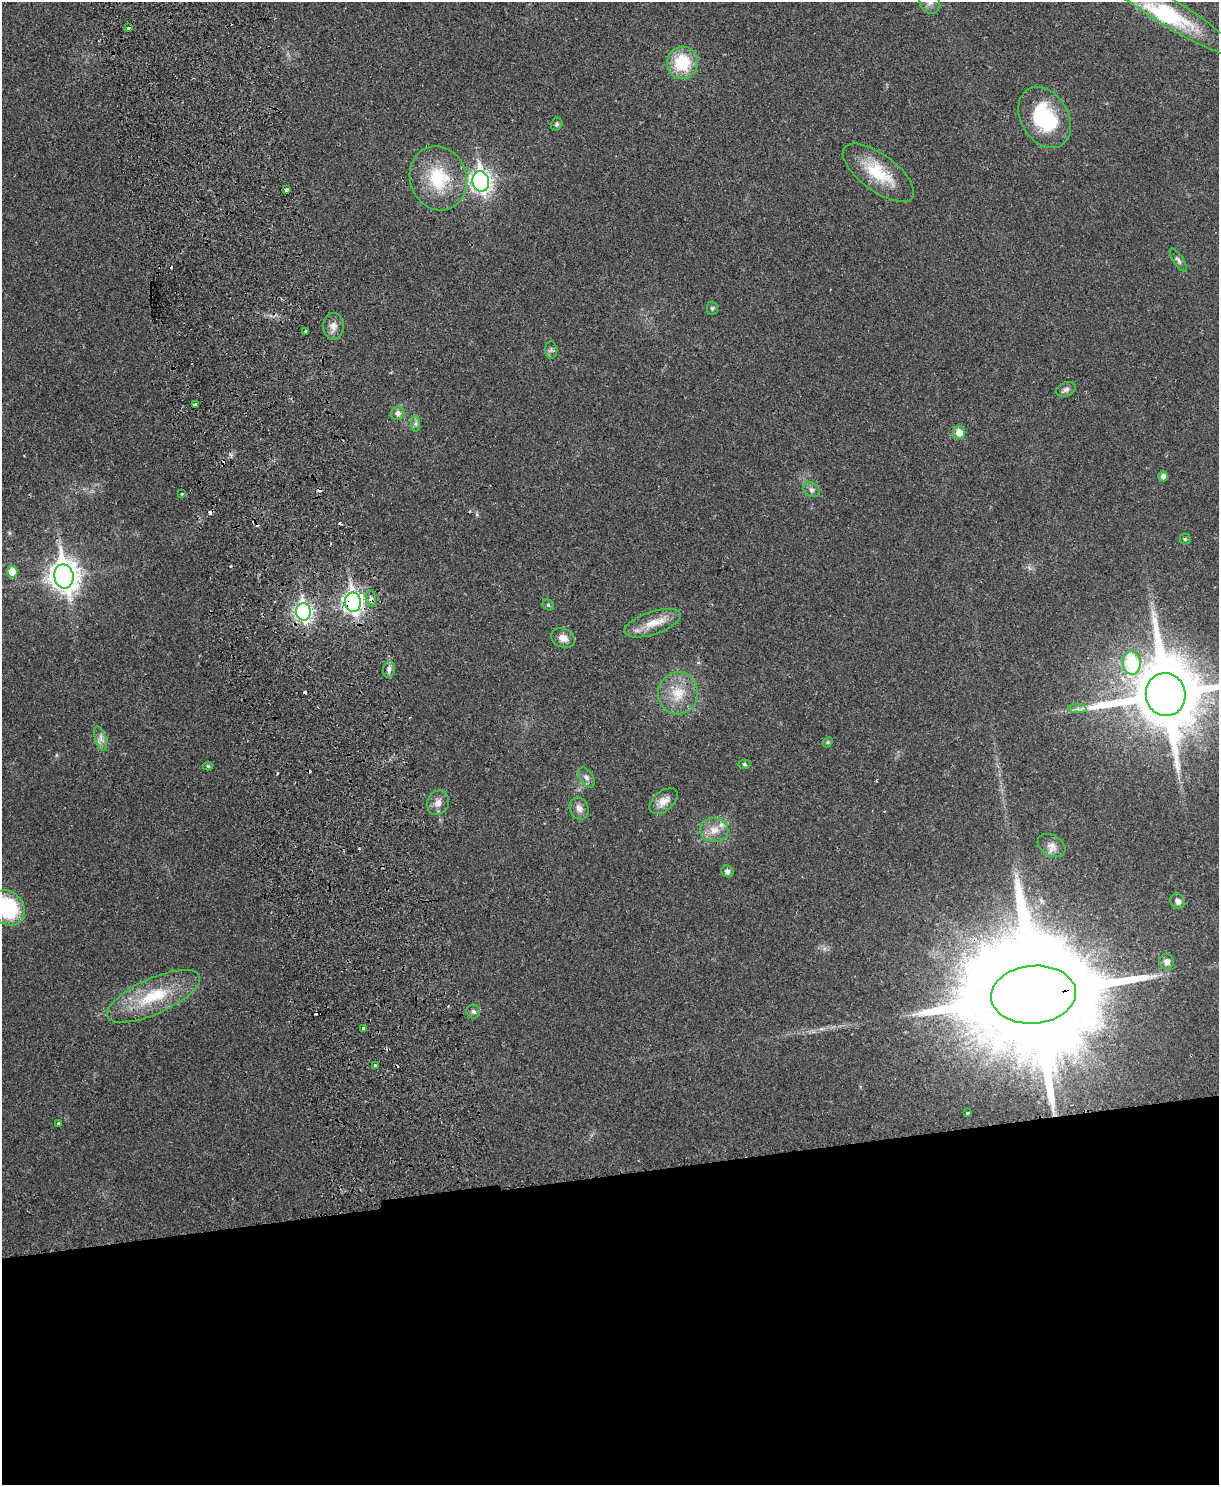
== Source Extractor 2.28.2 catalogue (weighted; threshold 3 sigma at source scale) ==
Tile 11 of 4 x 3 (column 3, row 3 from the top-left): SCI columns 2490-3706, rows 158-1640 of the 4981 x 4874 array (HDU 1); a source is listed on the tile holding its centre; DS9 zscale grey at full resolution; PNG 1221 x 1487 px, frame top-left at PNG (2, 2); each listed source drawn as its Kron ellipse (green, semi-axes under 4 px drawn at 4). Shown black and unused: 21% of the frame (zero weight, under 2 of 3 exposures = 3% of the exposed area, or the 3 px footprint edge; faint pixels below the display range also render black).
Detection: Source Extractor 2.28.2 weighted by HDU 2 'WHT'; one run over the whole footprint, this tile lists its part. Background 0.0313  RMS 0.0043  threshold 0.0194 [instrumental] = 3 sigma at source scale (4.5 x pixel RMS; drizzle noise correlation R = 1.50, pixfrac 1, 0.05/0.05 arcsec/px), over >= 5 px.
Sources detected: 71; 1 inside a brighter object's white glare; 11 cosmic-ray / hot-pixel residue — neither listed nor drawn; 1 inside a brighter listed object's ellipse — not listed separately; the other 58 listed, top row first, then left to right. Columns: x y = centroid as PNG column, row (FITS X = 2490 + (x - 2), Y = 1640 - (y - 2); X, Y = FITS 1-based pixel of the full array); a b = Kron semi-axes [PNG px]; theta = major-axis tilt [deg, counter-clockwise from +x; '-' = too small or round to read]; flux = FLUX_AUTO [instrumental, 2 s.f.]
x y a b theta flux
929 2 13 9 -67 2.9
1167 11 82 13 -32 28
128 28 3 3 - 1.3
682 63 16 15 - 18
1045 118 33 23 -58 32
557 124 7 5 65 0.88
878 173 42 18 -37 18
438 178 32 28 -72 23
481 181 10 8 -79 200
286 190 4 3 - 2.3
1178 260 14 5 -55 1.3
712 308 6 5 - 0.79
333 326 13 10 -89 3.1
306 331 3 3 - 1.3
551 350 8 6 89 1.2
1066 389 10 7 25 1.4
195 405 4 3 - 2.6
398 413 7 6 - 2
416 424 8 4 -90 1
959 432 6 6 - 5.3
1163 476 5 5 - 2.1
812 490 8 6 -31 1.4
182 494 3 3 - 0.36
1185 539 5 5 - 0.61
12 572 6 5 - 8.1
64 576 12 9 -80 540
371 598 8 5 -78 3.2
353 602 10 8 -81 200
548 605 6 5 - 0.64
304 612 9 7 -81 130
653 623 29 11 18 8.1
563 638 12 9 -23 3.2
1132 663 12 9 -82 30
389 669 8 6 76 1.4
678 693 21 20 - 11
1166 694 21 20 - 4300
1078 709 9 4 0 1.3
101 739 12 5 -72 2.2
828 742 6 4 47 0.54
745 764 6 4 -3 0.62
208 766 5 4 - 0.58
586 777 11 6 -56 1.8
664 801 16 9 40 3.9
438 803 12 10 65 3.2
579 809 11 9 -68 2.5
714 830 14 12 -1 5.1
1051 846 15 10 -31 3.1
727 871 6 5 - 1.4
1178 901 8 7 - 1.8
8 908 19 15 -55 32
1167 962 7 7 - 2.3
1033 995 42 29 5 23000
154 996 50 18 24 24
473 1011 7 7 - 1.1
363 1028 3 3 - 1.4
376 1065 3 3 - 3.8
967 1113 3 3 - 1.4
58 1123 3 3 - 0.95
Overlapping masked pixels (flux is a lower limit): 5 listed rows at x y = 371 598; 353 602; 304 612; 1166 694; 1033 995
Isophote crosses this tile's border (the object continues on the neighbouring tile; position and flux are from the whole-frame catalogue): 3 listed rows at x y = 929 2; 1166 694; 8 908